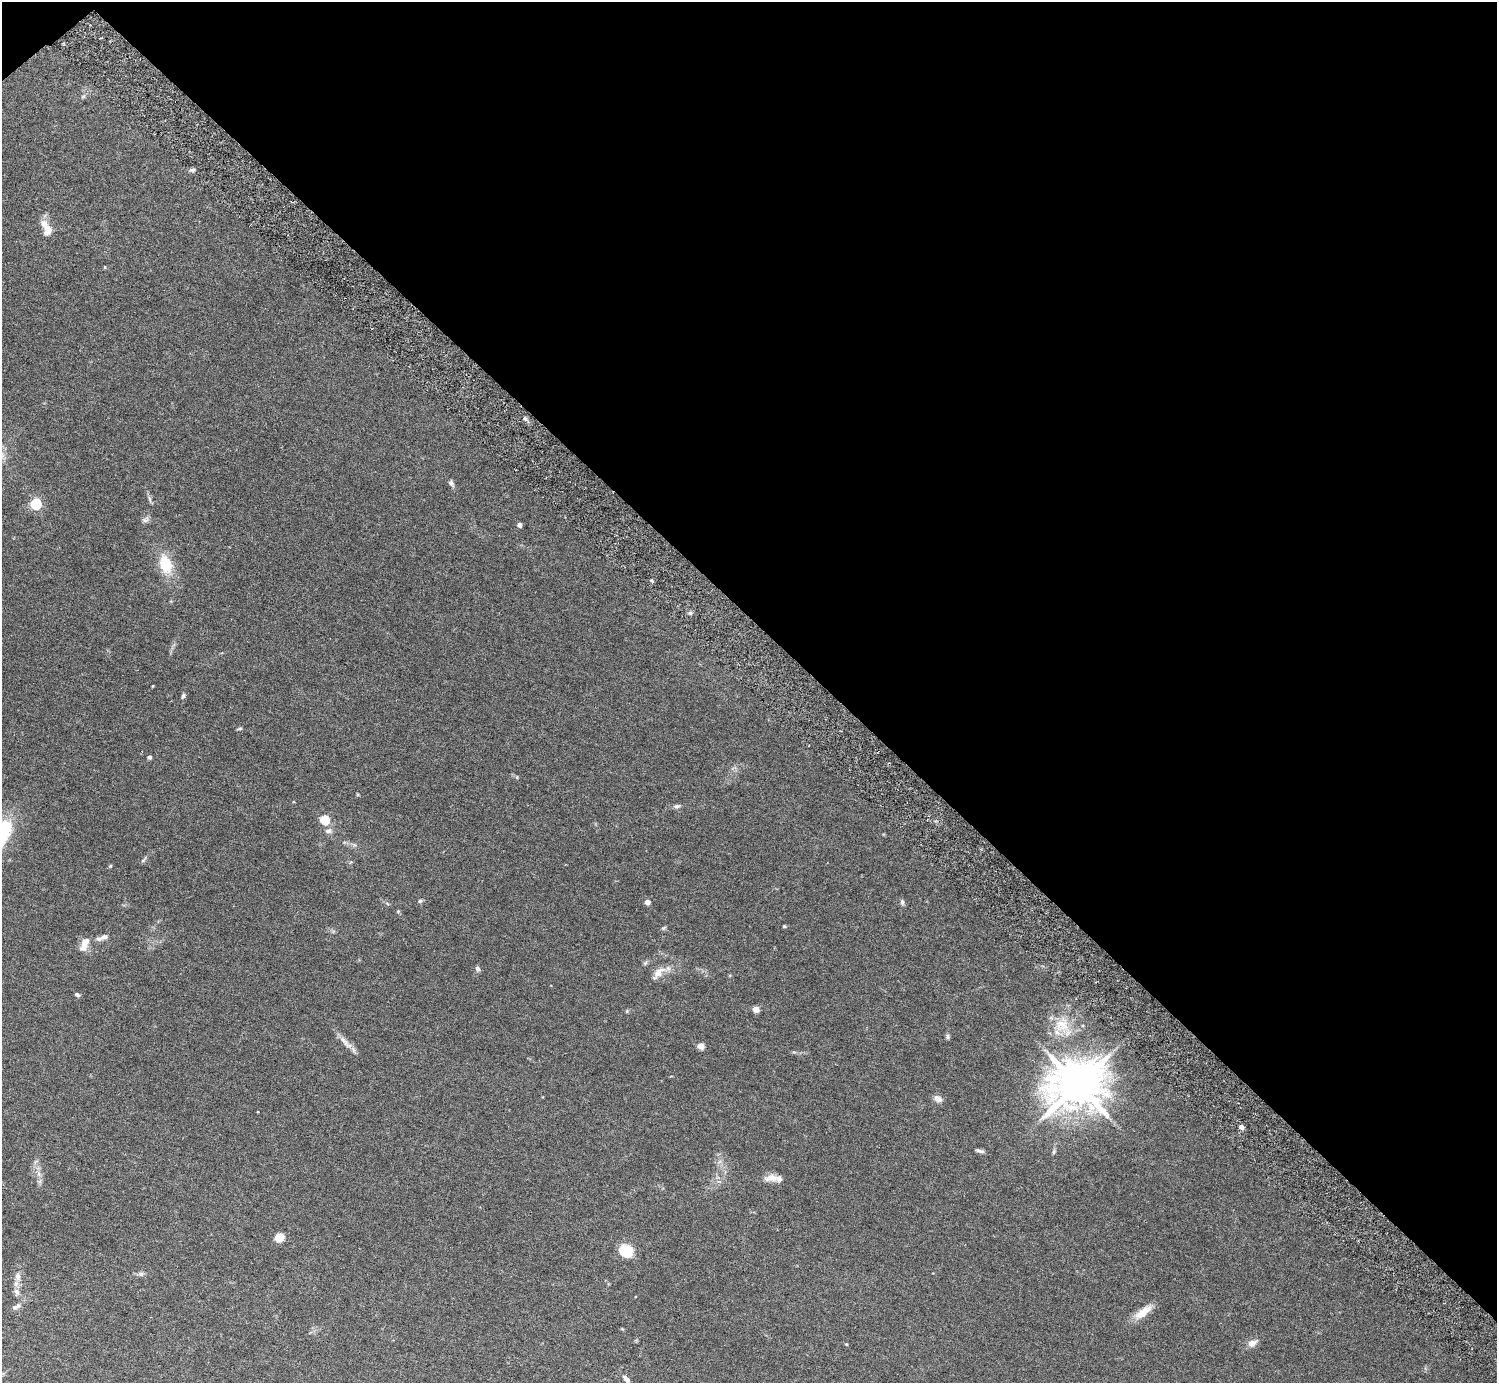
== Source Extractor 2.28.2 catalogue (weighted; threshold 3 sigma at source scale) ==
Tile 3 of 4 x 4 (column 3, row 1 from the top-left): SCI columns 3036-4530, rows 4342-5722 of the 6030 x 6027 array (HDU 1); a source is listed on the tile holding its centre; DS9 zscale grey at full resolution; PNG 1499 x 1385 px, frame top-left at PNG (2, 2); no overlay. Shown black and unused: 45% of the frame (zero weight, under 5 of 9 exposures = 3% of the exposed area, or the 3 px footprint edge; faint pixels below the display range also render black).
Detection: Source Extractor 2.28.2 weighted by HDU 2 'WHT'; one run over the whole footprint, this tile lists its part. Background 0.0325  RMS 0.0026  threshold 0.0107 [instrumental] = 3 sigma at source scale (4.09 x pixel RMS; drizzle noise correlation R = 1.36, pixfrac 0.8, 0.05/0.05 arcsec/px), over >= 5 px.
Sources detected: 65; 6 inside a brighter listed object's ellipse — not listed separately; the other 59 listed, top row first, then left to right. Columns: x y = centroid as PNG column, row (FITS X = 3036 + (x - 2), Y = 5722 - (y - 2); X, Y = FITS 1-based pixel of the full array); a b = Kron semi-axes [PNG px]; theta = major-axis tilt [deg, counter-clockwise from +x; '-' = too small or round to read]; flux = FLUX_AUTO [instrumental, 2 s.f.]
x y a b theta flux
83 96 7 5 30 0.45
193 170 7 5 2 0.55
47 228 16 10 -48 2.3
105 267 5 3 - 0.16
525 419 6 4 -20 0.45
451 483 10 6 -63 0.72
150 499 11 4 -79 0.59
36 504 6 5 - 24
146 519 12 7 29 0.82
519 525 4 4 - 0.88
165 564 20 12 -74 8
651 581 5 3 - 0.31
690 613 5 5 - 0.52
153 686 3 2 - 0.19
183 696 6 5 - 0.56
240 728 7 3 14 0.33
149 757 4 4 - 0.61
517 777 6 3 73 0.22
677 806 8 5 14 0.62
324 819 5 5 - 11
329 831 10 7 1 1
354 845 6 4 17 0.41
143 860 12 4 51 0.46
110 866 5 4 - 0.26
420 901 6 5 - 0.4
647 902 5 5 - 1.3
902 902 8 5 -83 0.57
398 911 5 5 - 0.3
784 926 4 4 - 0.28
663 928 7 4 27 0.4
104 937 11 7 21 0.95
84 944 17 8 67 2.5
645 963 7 4 45 0.42
477 969 7 6 - 0.63
659 973 23 10 42 2.7
77 994 6 4 -25 0.53
756 1009 5 4 - 2.9
627 1011 5 5 - 0.28
1062 1025 25 23 -87 7.6
948 1036 7 5 -89 0.45
344 1041 21 6 -46 1.9
701 1046 5 5 - 3.7
1077 1085 16 14 21 1200
938 1099 11 7 -23 1.2
1242 1127 5 4 - 1.4
980 1151 12 4 -15 0.67
1054 1152 7 5 70 0.42
39 1174 8 6 -47 0.86
771 1178 18 9 3 2.1
279 1237 8 7 - 3.4
626 1251 13 11 -19 6.9
141 1274 8 6 1 0.61
18 1277 15 8 -86 1.7
17 1292 12 8 -74 1.3
18 1305 8 7 - 0.72
1143 1312 27 8 37 3.8
1252 1343 14 9 24 1.5
846 1344 4 4 - 0.21
626 1379 11 6 -45 1.1